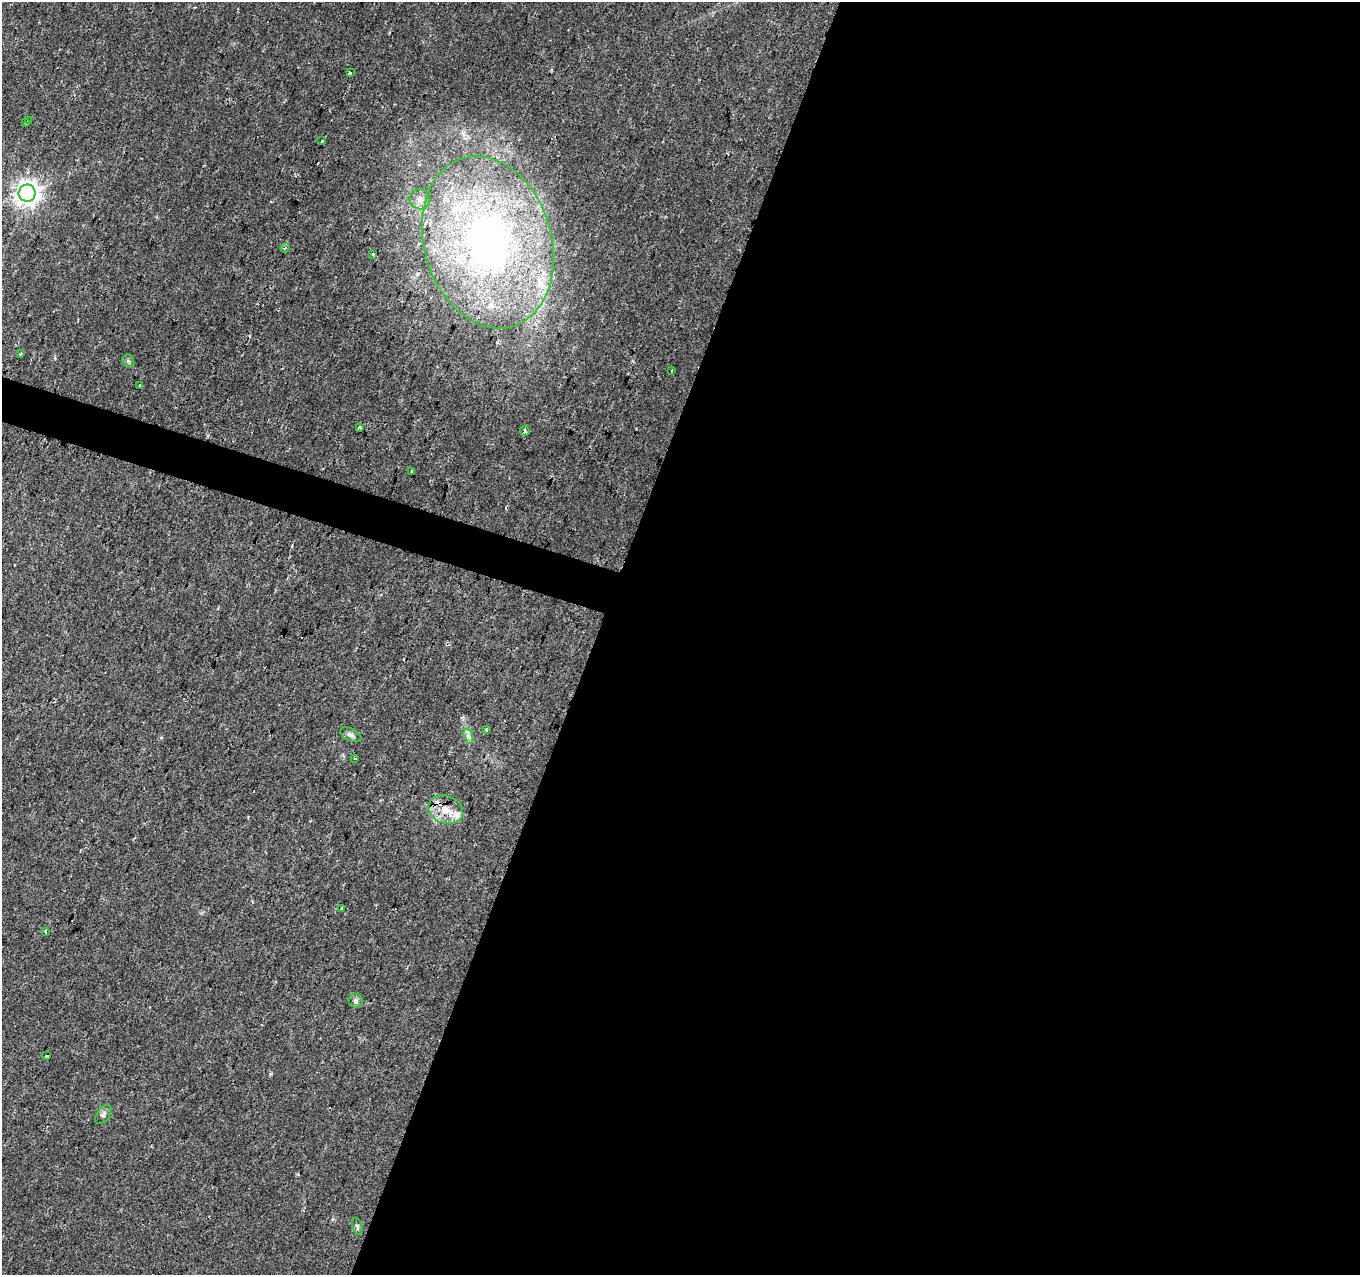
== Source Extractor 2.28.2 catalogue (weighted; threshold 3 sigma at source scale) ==
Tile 12 of 4 x 4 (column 4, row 3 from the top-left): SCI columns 4094-5451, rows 1488-2760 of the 5462 x 5602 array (HDU 1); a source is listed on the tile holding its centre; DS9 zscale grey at full resolution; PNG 1362 x 1277 px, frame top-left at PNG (2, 2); each listed source drawn as its Kron ellipse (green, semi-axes under 4 px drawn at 4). Shown black and unused: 58% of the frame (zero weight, under 2 of 3 exposures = <1% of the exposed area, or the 3 px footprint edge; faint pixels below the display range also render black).
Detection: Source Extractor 2.28.2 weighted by HDU 2 'WHT'; one run over the whole footprint, this tile lists its part. Background 0.0289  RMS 0.0042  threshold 0.0189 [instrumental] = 3 sigma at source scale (4.5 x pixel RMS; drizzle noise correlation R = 1.50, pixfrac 1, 0.0396/0.0396 arcsec/px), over >= 5 px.
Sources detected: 33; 3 cosmic-ray / hot-pixel residue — neither listed nor drawn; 3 inside a brighter listed object's ellipse — not listed separately; the other 27 listed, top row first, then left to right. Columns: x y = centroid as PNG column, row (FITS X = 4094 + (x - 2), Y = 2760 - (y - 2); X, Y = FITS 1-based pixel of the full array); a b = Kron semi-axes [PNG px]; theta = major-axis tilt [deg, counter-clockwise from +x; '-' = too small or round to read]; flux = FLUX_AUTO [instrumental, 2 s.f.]
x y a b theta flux
350 73 3 3 - 0.59
29 121 3 3 - 0.82
25 123 3 3 - 1.9
322 141 3 3 - 1.7
27 193 8 8 - 340
420 199 10 10 - 2.6
488 242 88 64 -74 200
285 248 5 4 - 0.69
373 255 3 2 - 0.81
21 354 3 2 - 0.42
128 361 7 5 -46 0.83
672 370 3 2 - 0.68
140 386 3 3 - 0.54
360 427 4 3 - 0.8
525 431 5 5 - 0.63
412 471 3 3 - 0.75
486 729 4 3 - 1.5
351 735 11 6 -26 1.5
468 736 7 4 -72 1.3
355 758 3 3 - 0.84
446 810 18 13 -21 7.5
342 908 3 3 - 1.4
46 932 3 3 - 0.84
355 1001 7 7 - 1.2
46 1056 3 3 - 0.95
103 1114 11 6 56 1.3
357 1226 9 4 -76 0.83